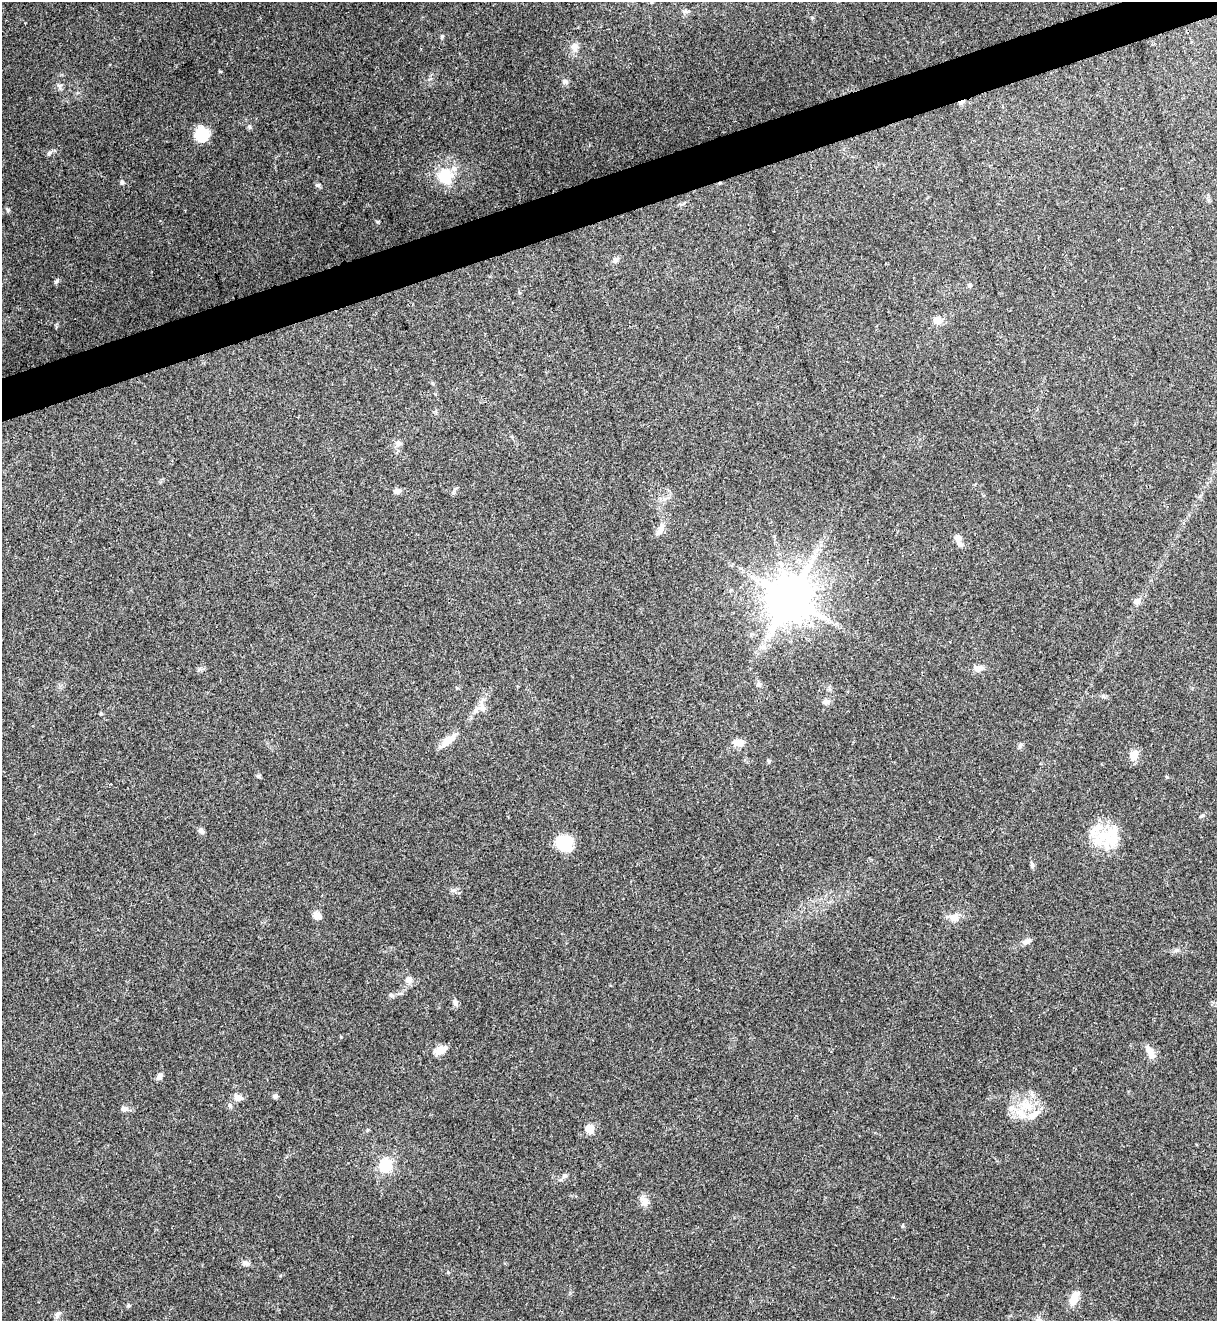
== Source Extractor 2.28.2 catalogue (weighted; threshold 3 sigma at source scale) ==
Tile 10 of 4 x 4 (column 2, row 3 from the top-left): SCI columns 1520-2734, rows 1381-2699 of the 5418 x 5401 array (HDU 1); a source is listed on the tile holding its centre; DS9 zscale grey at full resolution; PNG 1219 x 1323 px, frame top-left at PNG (2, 2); no overlay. Shown black and unused: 3% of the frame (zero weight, under 3 of 4 exposures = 9% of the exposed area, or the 3 px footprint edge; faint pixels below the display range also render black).
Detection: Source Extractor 2.28.2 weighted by HDU 2 'WHT'; one run over the whole footprint, this tile lists its part. Background 0.0648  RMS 0.0053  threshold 0.024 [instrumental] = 3 sigma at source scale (4.5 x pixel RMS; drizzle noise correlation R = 1.50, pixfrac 1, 0.0396/0.0396 arcsec/px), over >= 5 px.
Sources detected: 67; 1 inside a brighter object's white glare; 1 cosmic-ray / hot-pixel residue — not listed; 5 inside a brighter listed object's ellipse — not listed separately; the other 60 listed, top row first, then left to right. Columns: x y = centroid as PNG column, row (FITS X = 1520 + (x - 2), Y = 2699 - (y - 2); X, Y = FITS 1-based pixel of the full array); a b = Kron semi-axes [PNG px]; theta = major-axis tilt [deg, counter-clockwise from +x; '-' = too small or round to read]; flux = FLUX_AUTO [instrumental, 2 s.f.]
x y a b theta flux
575 46 11 8 -2 2.7
565 81 8 6 -1 1.5
60 87 7 4 -72 1.1
249 127 7 5 -70 0.97
202 134 13 12 - 15
49 153 9 3 45 0.93
445 176 23 21 73 14
122 182 6 5 - 0.93
318 185 7 5 -15 1
8 210 5 5 - 0.81
616 259 9 6 39 1.7
57 281 7 5 38 0.94
969 285 5 5 - 0.83
937 320 11 10 - 3.8
398 443 7 7 - 1.7
397 491 7 6 - 2.5
660 529 22 7 63 3.7
958 538 10 8 -69 3
790 598 12 12 - 2200
1137 601 9 7 34 2.6
764 647 8 4 -53 1.4
978 668 13 8 11 3.1
758 685 6 4 18 0.89
826 702 9 6 -5 1.9
482 708 13 7 -12 3.2
101 713 4 4 - 0.59
448 740 29 8 39 5.7
738 743 13 9 -9 4.2
1020 745 7 4 88 0.97
1134 755 15 10 78 4.4
769 761 6 4 -90 0.81
258 776 5 4 - 0.97
201 831 9 6 -43 1.5
1111 838 37 21 61 19
562 844 22 15 -38 13
1032 865 9 5 -76 1.2
454 890 7 4 32 1.1
317 915 11 10 - 2.9
954 917 13 10 3 4
1026 941 12 6 16 2.1
409 979 9 8 - 2.5
391 995 7 5 -16 1.2
455 1002 10 6 -82 1.7
441 1050 16 9 27 5.1
1150 1052 19 8 -63 4.3
160 1076 8 6 56 2.1
275 1096 6 5 - 1.3
238 1098 11 8 -17 3.1
230 1105 6 5 - 0.98
124 1109 8 7 - 2
1021 1113 21 11 -48 8.6
590 1129 9 9 - 5.1
386 1166 15 15 - 13
565 1175 6 4 -19 0.81
644 1201 15 9 -57 3.6
245 1263 10 6 -17 1.8
448 1272 5 4 - 0.53
1074 1298 17 9 70 7.1
128 1305 6 3 -71 0.65
57 1315 10 6 79 1.5
Unlisted compact peaks at least as high as the median listed source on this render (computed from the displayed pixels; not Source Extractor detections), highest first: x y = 442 36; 220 71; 902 1226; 1203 815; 341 1037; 812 17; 1177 950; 1167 777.